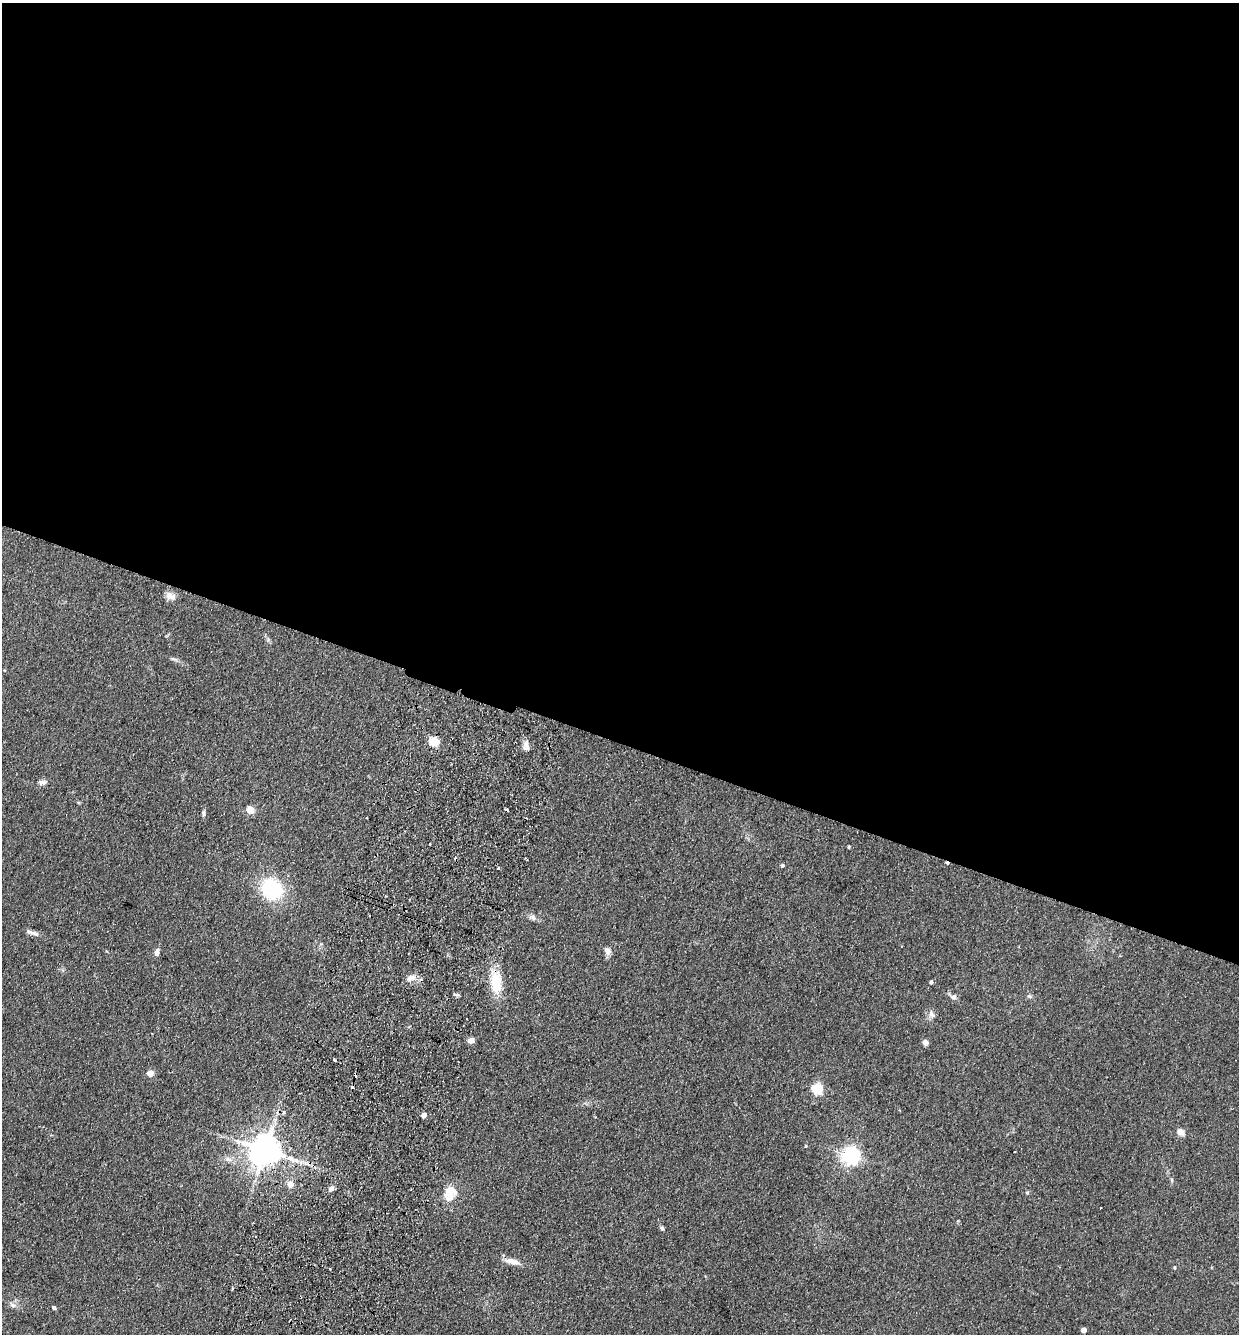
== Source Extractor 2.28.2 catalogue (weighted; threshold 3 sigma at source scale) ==
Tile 3 of 4 x 4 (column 3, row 1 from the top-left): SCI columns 2791-4027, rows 4016-5347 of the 5452 x 5368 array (HDU 1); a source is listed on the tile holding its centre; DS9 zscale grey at full resolution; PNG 1241 x 1336 px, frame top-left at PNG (2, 3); no overlay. Shown black and unused: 56% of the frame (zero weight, under 2 of 3 exposures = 3% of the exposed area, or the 3 px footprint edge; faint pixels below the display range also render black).
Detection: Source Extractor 2.28.2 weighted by HDU 2 'WHT'; one run over the whole footprint, this tile lists its part. Background 0.15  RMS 0.011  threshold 0.0505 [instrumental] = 3 sigma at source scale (4.5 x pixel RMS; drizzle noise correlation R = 1.50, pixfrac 1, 0.05/0.05 arcsec/px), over >= 5 px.
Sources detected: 54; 6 cosmic-ray / hot-pixel residue — not listed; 1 inside a brighter listed object's ellipse — not listed separately; the other 47 listed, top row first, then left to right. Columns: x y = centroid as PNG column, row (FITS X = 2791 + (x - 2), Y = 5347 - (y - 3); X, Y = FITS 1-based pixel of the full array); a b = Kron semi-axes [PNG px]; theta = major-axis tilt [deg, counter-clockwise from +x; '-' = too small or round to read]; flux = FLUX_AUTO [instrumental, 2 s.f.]
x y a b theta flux
169 596 11 10 - 7.2
173 659 9 4 -12 2.3
434 742 5 5 - 66
526 746 12 7 -89 5.9
42 782 11 6 8 4.1
250 810 5 5 - 31
507 810 4 3 - 3.3
203 813 7 4 -90 2.4
430 844 3 2 - 2
849 847 4 3 - 1.3
782 866 4 4 - 2
498 868 3 3 - 1.6
272 889 24 20 -41 72
533 917 10 7 -23 3.9
34 933 14 6 -22 5.1
607 951 10 7 -67 5.8
157 953 8 5 79 4.8
411 978 11 8 19 7.8
496 982 23 12 -88 34
931 982 4 4 - 2.4
1029 996 7 4 -32 1.8
953 997 8 7 - 3.8
931 1014 11 7 -60 4.6
471 1040 7 6 - 5.9
925 1043 5 4 - 8.5
334 1060 3 3 - 4.1
150 1073 4 4 - 16
817 1089 5 5 - 100
284 1112 3 3 - 2.9
424 1115 4 4 - 9.2
1180 1132 9 7 -34 5.8
806 1146 5 3 - 0.82
265 1150 9 8 - 2200
851 1156 6 6 - 430
228 1159 9 6 -30 4.3
290 1184 5 5 - 14
331 1189 10 5 38 3.6
450 1191 25 13 72 18
1100 1207 3 3 - 3
662 1228 6 5 - 2
512 1261 18 7 -13 9.7
1174 1268 4 3 - 1.3
330 1269 3 3 - 1.8
232 1289 4 3 - 1.2
13 1305 9 6 -27 3.5
54 1308 4 4 - 2.3
1084 1330 4 4 - 9.4
Overlapping masked pixels (flux is a lower limit): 1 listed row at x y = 265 1150